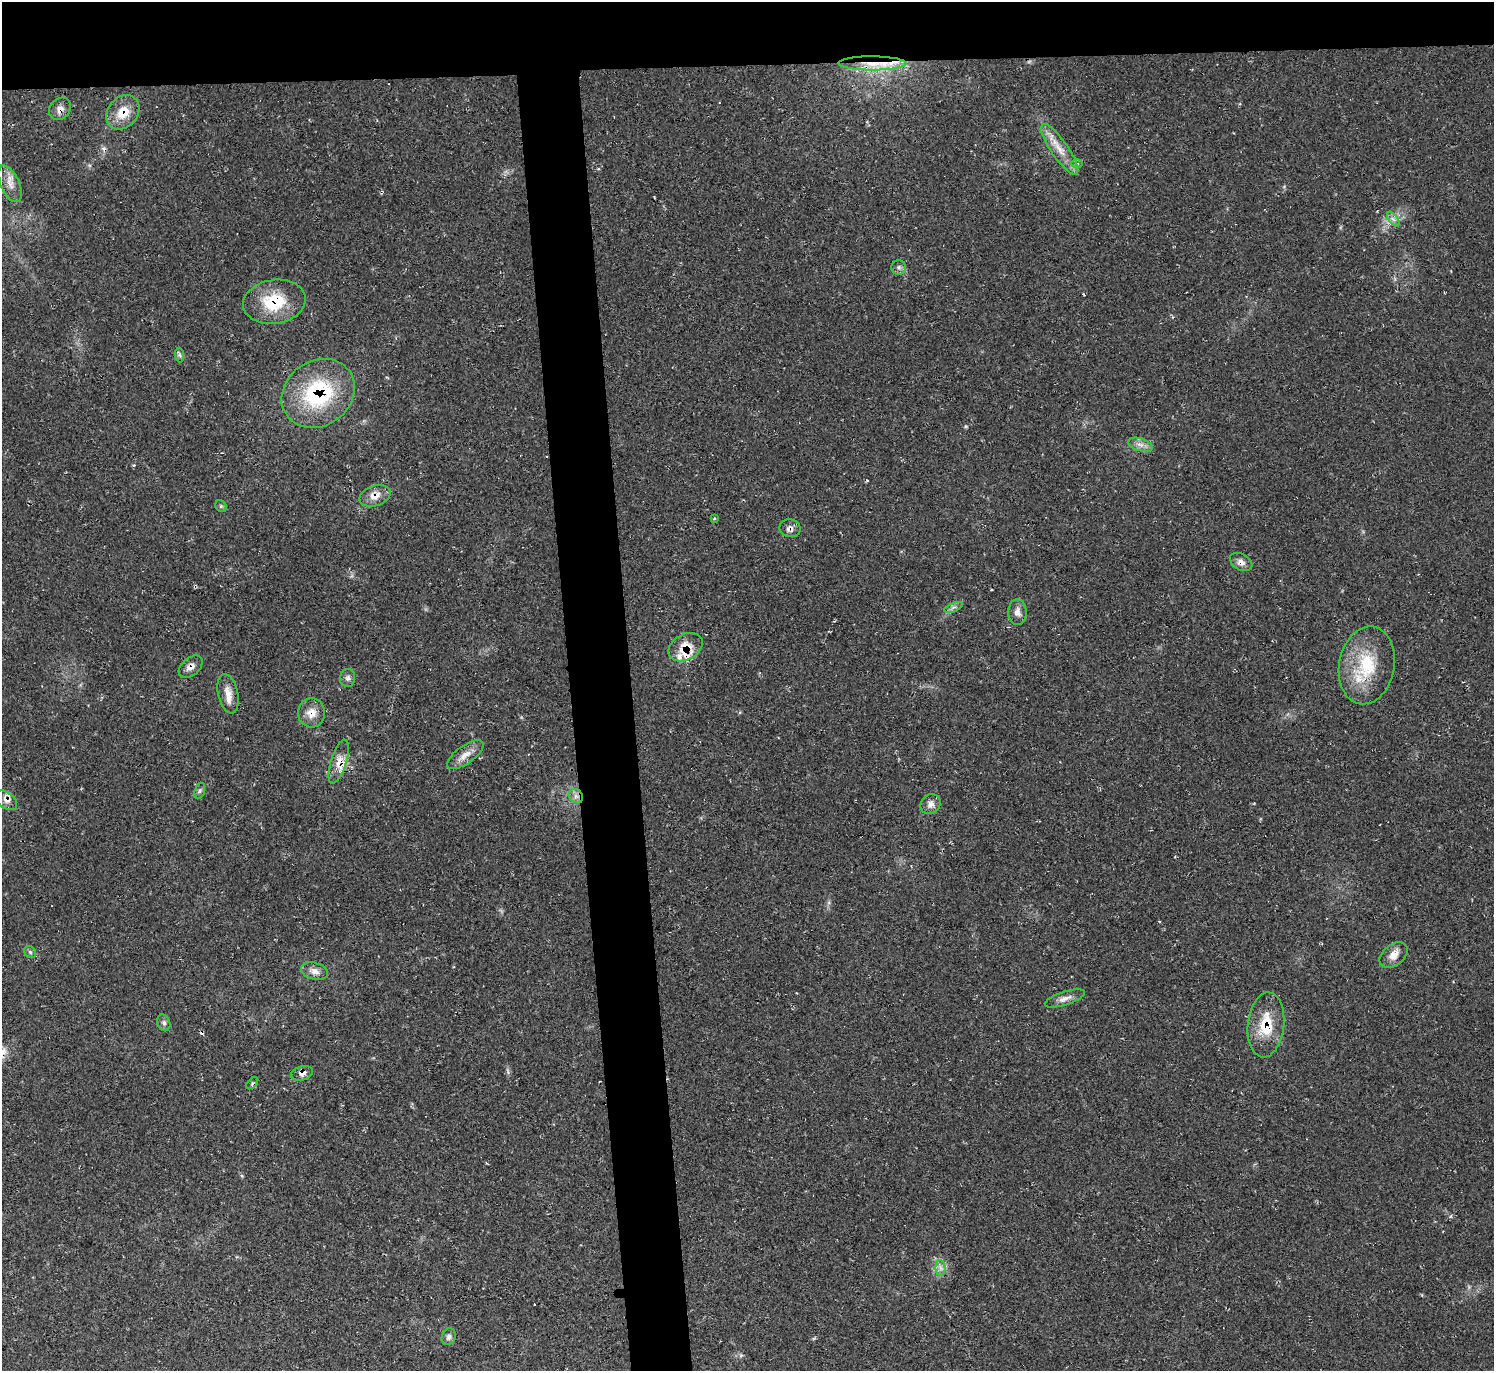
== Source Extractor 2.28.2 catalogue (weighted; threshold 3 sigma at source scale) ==
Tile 2 of 3 x 3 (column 2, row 1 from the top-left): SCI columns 1504-2995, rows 2968-4336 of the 4488 x 4464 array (HDU 1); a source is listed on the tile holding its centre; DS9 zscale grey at full resolution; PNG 1496 x 1373 px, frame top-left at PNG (2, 2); each listed source drawn as its Kron ellipse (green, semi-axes under 4 px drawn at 4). Shown black and unused: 9% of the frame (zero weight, under 2 of 3 exposures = <1% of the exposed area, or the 3 px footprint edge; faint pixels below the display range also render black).
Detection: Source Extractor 2.28.2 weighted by HDU 2 'WHT'; one run over the whole footprint, this tile lists its part. Background 0.0239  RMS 0.0062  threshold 0.0278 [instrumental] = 3 sigma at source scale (4.5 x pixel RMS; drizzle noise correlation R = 1.50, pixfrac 1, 0.05/0.05 arcsec/px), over >= 5 px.
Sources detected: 47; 4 cosmic-ray / hot-pixel residue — neither listed nor drawn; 2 inside a brighter listed object's ellipse — not listed separately; the other 41 listed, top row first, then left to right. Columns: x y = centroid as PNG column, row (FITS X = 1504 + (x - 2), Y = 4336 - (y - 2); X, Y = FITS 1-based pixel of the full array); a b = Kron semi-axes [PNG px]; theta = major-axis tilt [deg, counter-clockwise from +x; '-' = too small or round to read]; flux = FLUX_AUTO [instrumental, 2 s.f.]
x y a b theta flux
873 63 34 7 0 15
60 109 12 10 50 3.9
123 112 19 15 50 12
1060 149 30 8 -55 10
1077 163 6 4 -1 1.1
10 184 20 9 -66 6.1
1393 219 8 4 -53 1.9
899 267 7 7 - 1.8
274 302 31 22 9 28
180 355 7 4 -88 1.2
318 393 38 32 36 61
1140 445 12 6 -17 3.3
375 496 16 10 17 6.5
221 506 6 5 - 1
714 519 4 4 - 1.1
790 528 10 9 - 3
1241 562 12 8 -30 3.4
953 607 10 3 21 1.4
1017 612 13 9 -90 3.7
685 647 18 13 29 12
1367 665 39 27 80 35
191 667 14 8 41 4.1
348 678 9 7 89 2.2
228 694 20 10 -77 6.7
311 713 14 13 - 7.3
465 755 21 9 35 6.2
339 762 23 8 72 7.5
200 791 8 5 70 1.4
576 796 8 6 -45 2.4
6 800 12 7 -36 3.7
931 804 11 9 42 3.5
30 952 6 5 - 1.1
1394 955 16 10 38 6
314 971 14 8 -16 4.3
1065 998 21 6 18 4.3
164 1023 8 6 -70 1.8
1266 1025 32 18 84 22
302 1073 11 7 15 3.5
252 1083 7 3 45 0.92
941 1268 8 5 -89 2.1
449 1337 8 7 - 2.1
Overlapping masked pixels (flux is a lower limit): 15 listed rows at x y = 873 63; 60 109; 123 112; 274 302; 318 393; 375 496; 790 528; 685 647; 191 667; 311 713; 339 762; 576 796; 6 800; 1266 1025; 302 1073